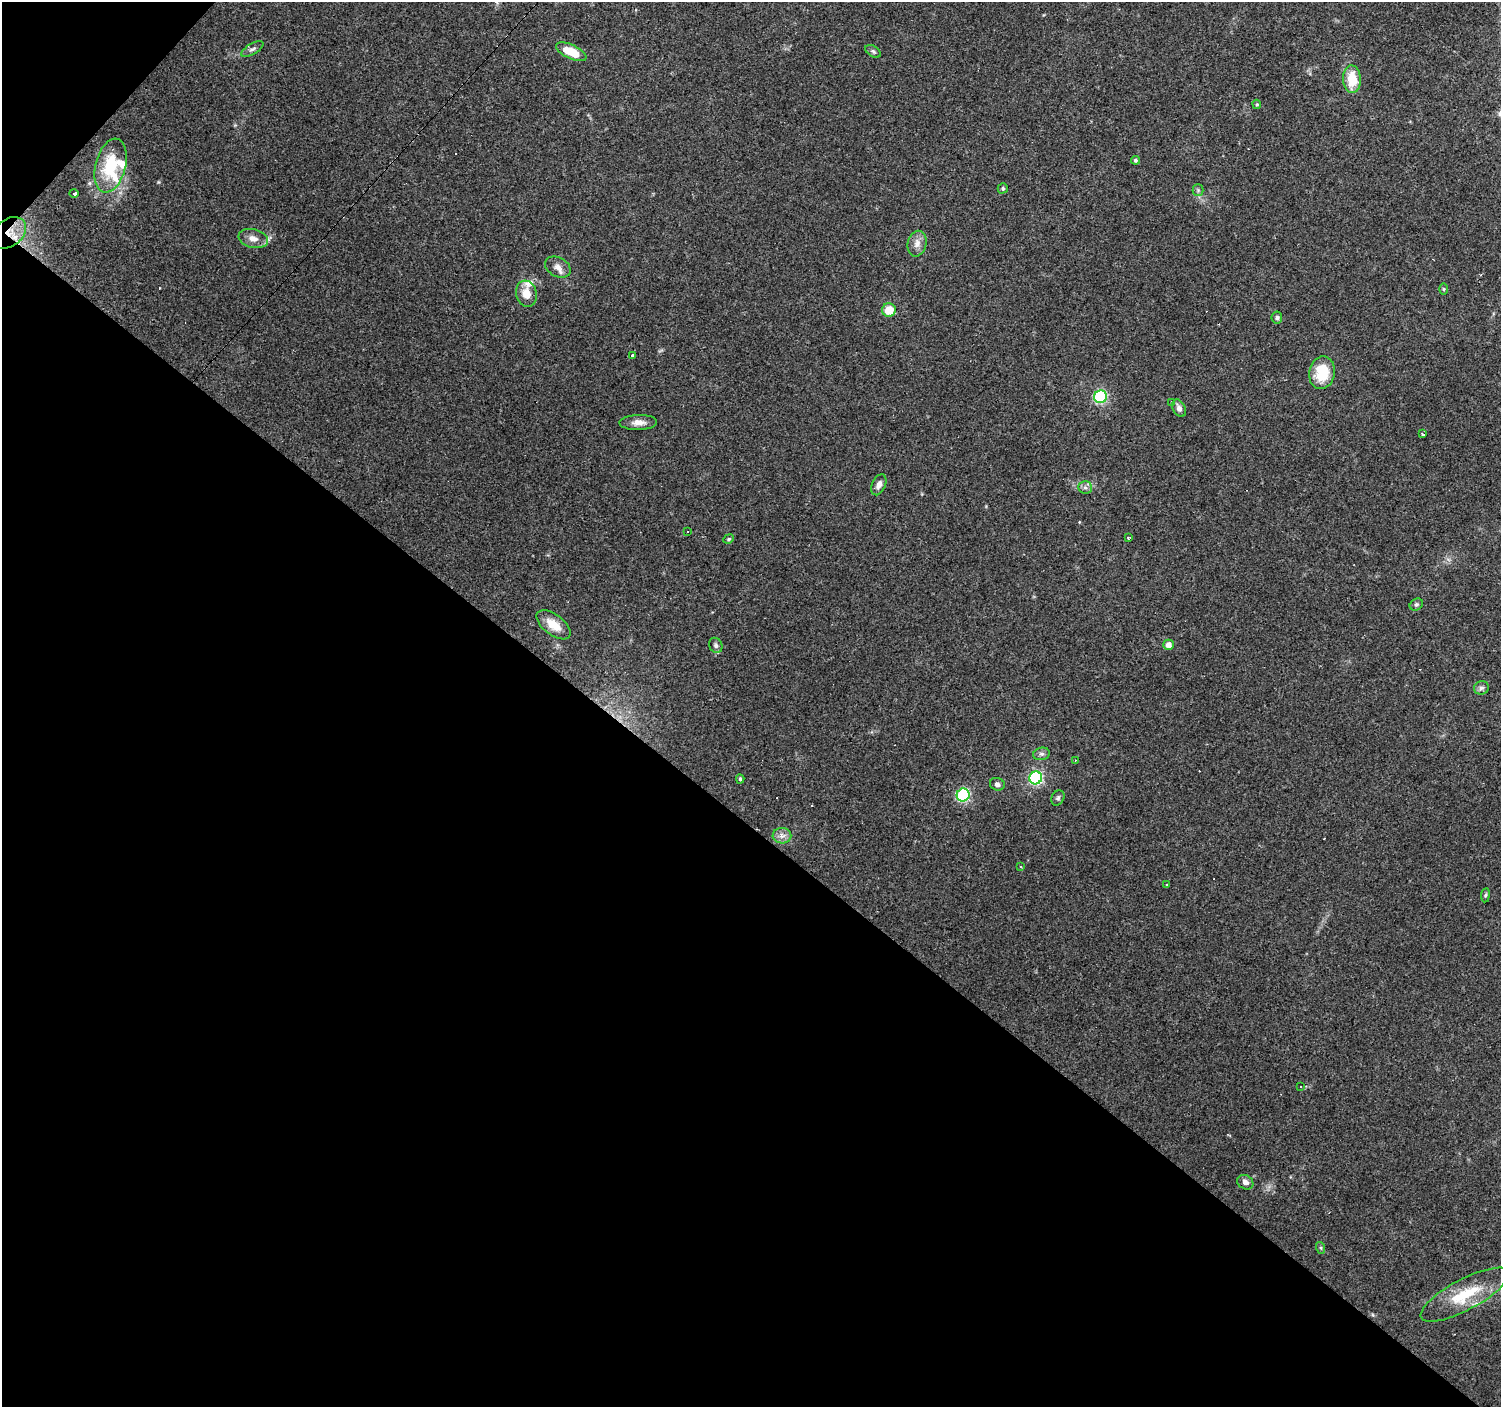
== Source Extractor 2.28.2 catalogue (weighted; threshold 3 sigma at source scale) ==
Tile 9 of 4 x 4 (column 1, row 3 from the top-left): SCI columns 1-1499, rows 1573-2977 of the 6000 x 6021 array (HDU 1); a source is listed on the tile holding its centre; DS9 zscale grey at full resolution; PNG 1503 x 1409 px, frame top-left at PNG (2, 2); each listed source drawn as its Kron ellipse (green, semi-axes under 4 px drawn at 4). Shown black and unused: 42% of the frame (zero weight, under 3 of 4 exposures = <1% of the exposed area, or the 3 px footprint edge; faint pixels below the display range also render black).
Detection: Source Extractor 2.28.2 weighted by HDU 2 'WHT'; one run over the whole footprint, this tile lists its part. Background 0.0861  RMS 0.0052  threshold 0.0234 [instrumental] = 3 sigma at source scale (4.5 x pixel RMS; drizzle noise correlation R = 1.50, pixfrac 1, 0.0396/0.0396 arcsec/px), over >= 5 px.
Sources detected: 58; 4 cosmic-ray / hot-pixel residue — neither listed nor drawn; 4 inside a brighter listed object's ellipse — not listed separately; the other 50 listed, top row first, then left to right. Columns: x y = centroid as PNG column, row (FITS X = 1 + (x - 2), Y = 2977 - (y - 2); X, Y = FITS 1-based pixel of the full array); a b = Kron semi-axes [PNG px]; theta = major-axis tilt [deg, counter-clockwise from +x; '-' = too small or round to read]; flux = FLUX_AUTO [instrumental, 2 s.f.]
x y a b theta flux
252 49 12 5 30 1.6
873 51 8 5 -32 1.2
571 52 16 7 -26 14
1352 79 14 9 -87 13
1257 104 5 4 - 0.62
1135 160 4 4 - 1.1
111 166 27 15 75 25
1003 188 5 5 - 0.92
1198 190 5 5 - 0.94
74 193 4 3 - 27
9 233 19 13 36 7.6
253 238 15 9 -13 4.5
917 244 13 9 77 3.9
558 267 13 9 -26 3.6
1444 289 6 4 90 0.68
526 294 13 10 -74 7.3
889 310 7 6 - 9.9
1277 318 6 5 - 1
632 355 3 3 - 1.7
1322 373 16 13 79 17
1100 397 6 6 - 65
1171 402 3 3 - 0.59
1179 408 9 6 -63 2.3
638 422 19 7 1 4
1422 434 4 3 - 0.71
879 485 11 6 66 2.9
1085 487 7 6 - 1.6
688 531 3 3 - 1.4
1129 538 4 3 - 0.84
729 539 5 4 - 0.72
1416 604 7 5 34 1.1
553 625 20 10 -37 8.6
716 645 8 6 -64 1.5
1168 645 5 5 - 3.2
1481 688 7 6 - 1.6
1041 754 8 6 13 1.7
1075 760 3 2 - 0.3
1036 778 6 6 - 82
740 779 4 4 - 0.8
997 784 7 6 - 1.8
963 795 6 6 - 63
1058 798 8 6 60 1.3
782 836 9 7 -2 2.8
1021 867 4 3 - 0.61
1166 885 3 3 - 1.6
1485 895 7 3 82 0.81
1300 1087 3 3 - 1.1
1245 1182 8 7 - 2.3
1321 1248 6 4 -72 0.72
1465 1295 49 15 28 23
Overlapping masked pixels (flux is a lower limit): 1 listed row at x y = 9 233